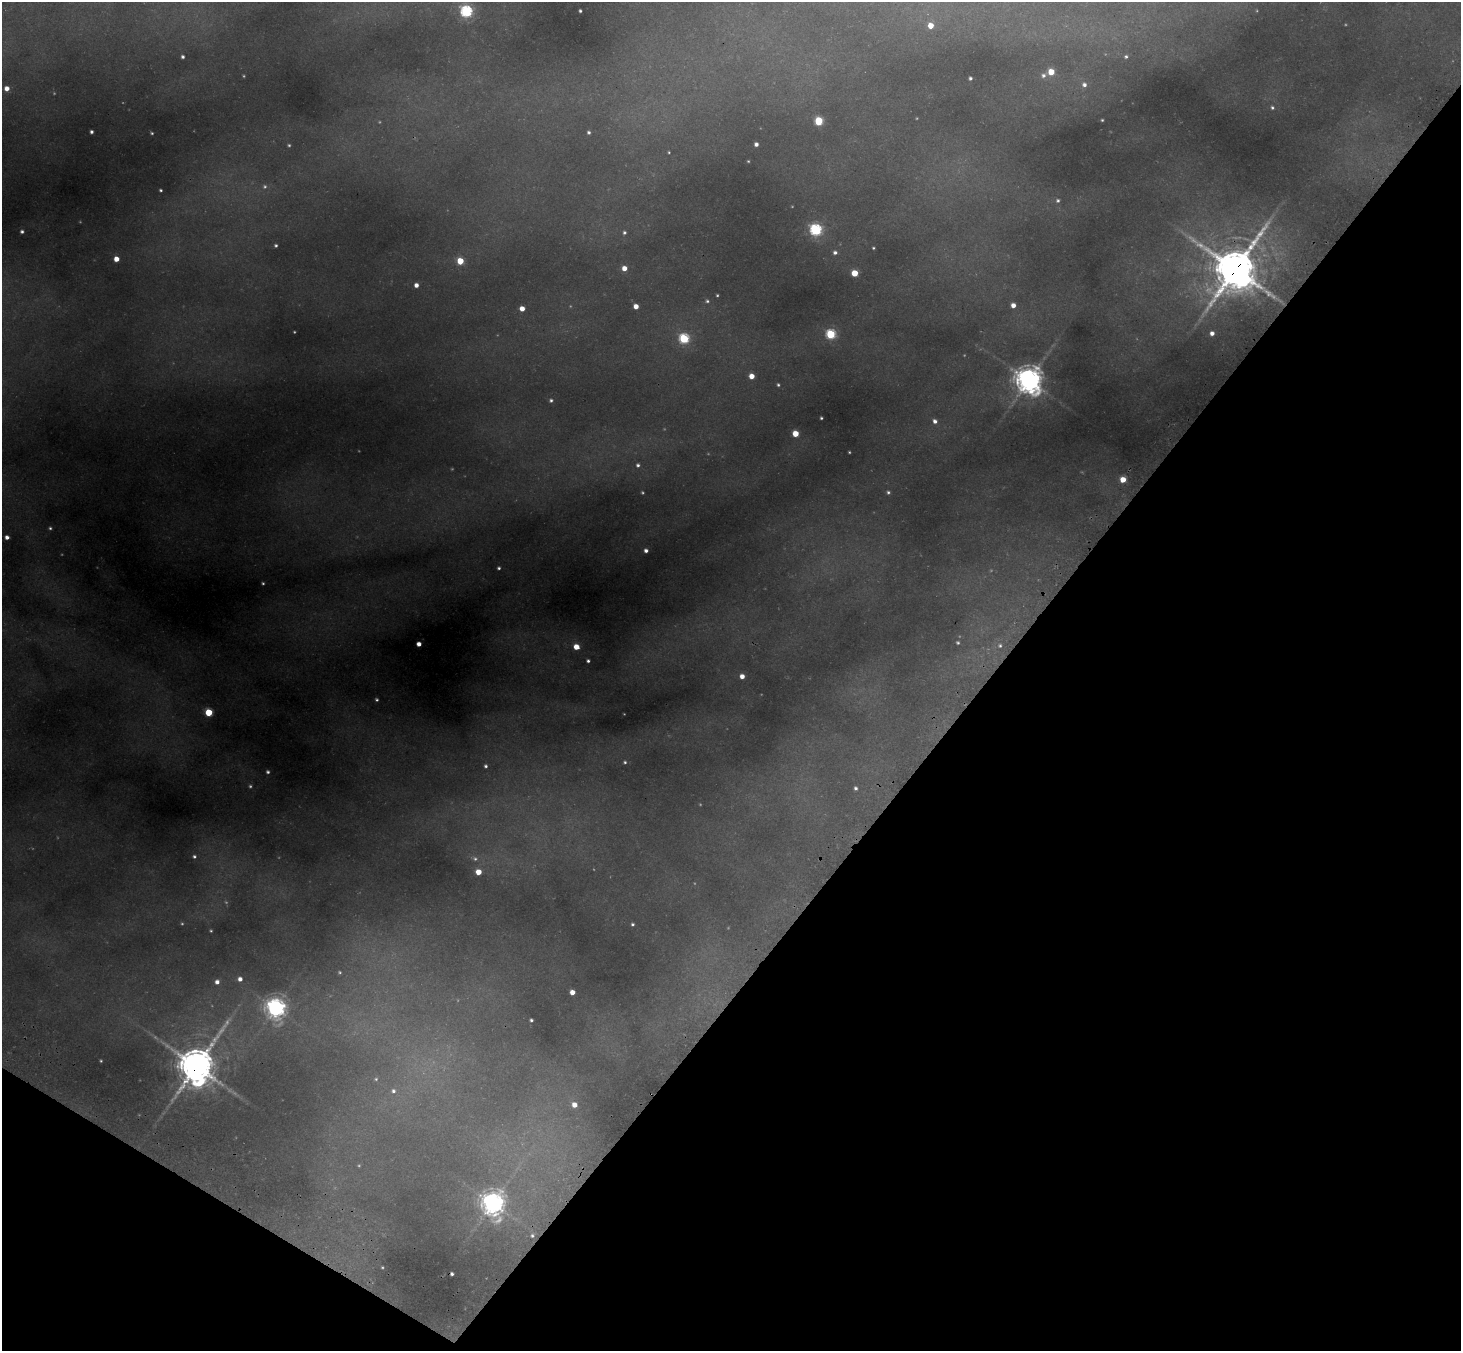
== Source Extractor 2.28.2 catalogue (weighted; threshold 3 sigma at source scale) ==
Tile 15 of 4 x 4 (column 3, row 4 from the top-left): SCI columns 2985-4443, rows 349-1697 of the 5988 x 6014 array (HDU 1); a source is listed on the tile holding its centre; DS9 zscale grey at full resolution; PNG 1463 x 1353 px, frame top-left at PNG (2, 2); no overlay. Shown black and unused: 36% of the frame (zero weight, under 3 of 4 exposures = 7% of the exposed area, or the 3 px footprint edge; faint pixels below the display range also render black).
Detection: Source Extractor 2.28.2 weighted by HDU 2 'WHT'; one run over the whole footprint, this tile lists its part. Background 0.355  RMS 0.017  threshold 0.0769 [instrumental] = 3 sigma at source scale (4.5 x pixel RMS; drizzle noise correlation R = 1.50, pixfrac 1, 0.05/0.05 arcsec/px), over >= 5 px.
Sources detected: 110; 25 too faint to see at this stretch — not listed; the other 85 listed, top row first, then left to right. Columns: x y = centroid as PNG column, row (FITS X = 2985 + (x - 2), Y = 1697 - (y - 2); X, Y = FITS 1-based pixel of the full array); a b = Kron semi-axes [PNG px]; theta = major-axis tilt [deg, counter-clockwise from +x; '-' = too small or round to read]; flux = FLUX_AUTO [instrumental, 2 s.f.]
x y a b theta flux
466 11 6 6 - 310
580 11 3 3 - 3
930 25 5 5 - 26
183 57 3 3 - 4.2
1126 57 5 4 - 3.4
1051 72 5 5 - 41
1043 75 6 6 - 5.2
970 78 3 3 - 4.1
1084 85 5 5 - 6.2
7 88 4 4 - 14
1272 107 5 5 - 3.5
1102 120 3 3 - 2
819 121 5 5 - 93
91 132 4 3 - 4.4
589 132 5 4 - 4.1
152 133 3 3 - 2.1
756 144 4 4 - 7.3
669 152 4 3 - 2
161 190 3 3 - 2.5
1058 200 6 6 - 5.2
816 230 6 6 - 310
22 231 4 3 - 4
624 232 5 5 - 3.7
276 245 3 3 - 3.1
873 248 3 3 - 2.1
835 252 5 5 - 5.7
116 259 4 4 - 21
460 261 5 5 - 47
624 268 5 4 - 18
1235 269 17 16 - 6700
855 273 5 5 - 50
416 285 4 4 - 10
707 301 5 5 - 3.6
1013 305 5 5 - 15
636 306 5 4 - 17
522 309 4 4 - 18
1212 333 4 4 - 9.8
831 334 5 5 - 150
684 339 6 5 - 160
752 376 5 4 - 22
1029 380 9 9 - 2700
778 385 4 3 - 2.8
551 400 5 4 - 3.7
821 418 3 3 - 2.6
935 421 6 5 - 8.3
795 434 5 4 - 41
849 452 3 3 - 1.8
638 465 5 5 - 4.6
1123 480 5 5 - 32
888 492 5 5 - 3.6
50 528 4 4 - 2.8
7 537 4 4 - 9
646 550 4 4 - 6.6
499 568 4 3 - 3.3
263 583 3 3 - 2.3
958 642 5 4 - 2.7
419 644 4 4 - 12
1000 646 7 7 - 6
576 647 5 4 - 28
588 661 3 3 - 3.9
742 676 4 4 - 14
377 700 4 3 - 2.8
209 712 5 5 - 78
625 762 4 4 - 2.8
486 766 4 3 - 3.8
268 772 4 4 - 4.1
856 788 5 4 - 4.6
194 856 4 4 - 3.7
475 859 6 6 - 4.1
478 872 5 4 - 28
632 924 3 3 - 3.1
211 931 3 3 - 2
240 979 5 5 - 8
217 982 5 5 - 8.7
572 992 4 4 - 17
276 1008 8 7 - 1200
531 1020 4 3 - 3.4
101 1061 3 2 - 1.9
196 1066 14 12 65 5100
376 1079 6 5 - 3.3
393 1091 7 7 - 6.5
574 1105 5 4 - 15
493 1204 9 8 - 1900
532 1236 6 6 - 4.5
452 1274 3 3 - 4.2
Overlapping masked pixels (flux is a lower limit): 2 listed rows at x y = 1235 269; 196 1066